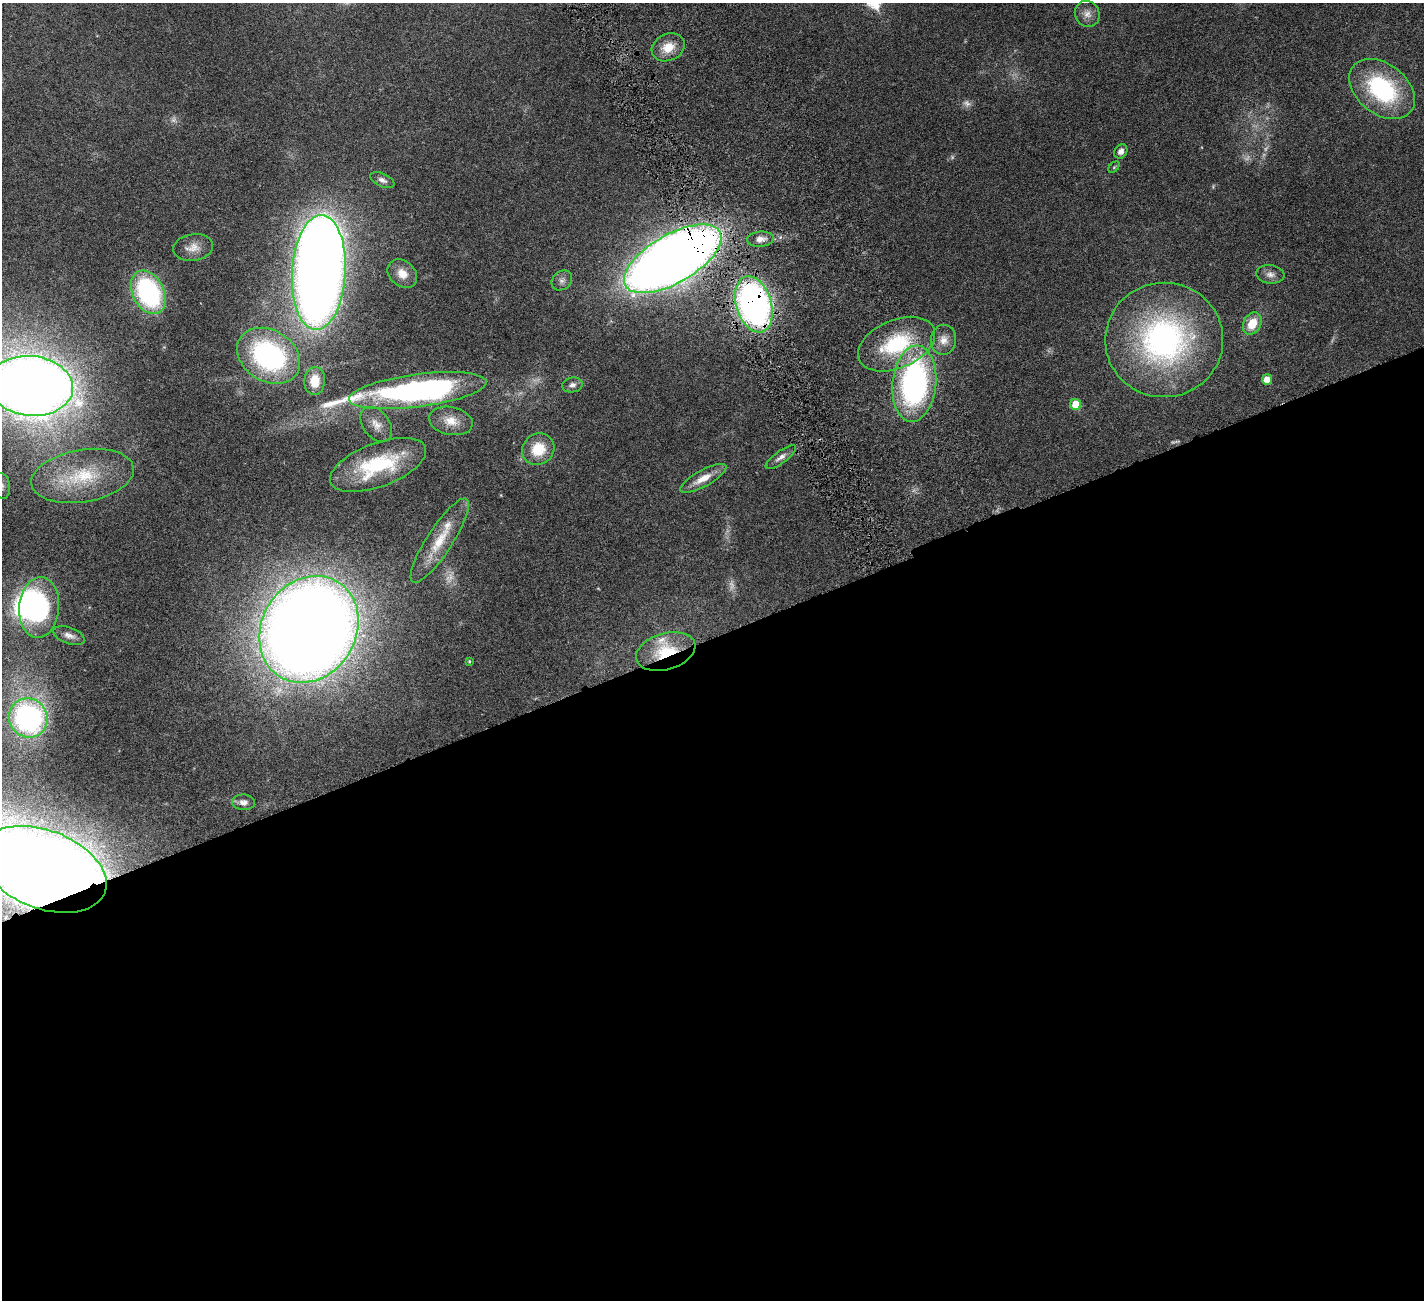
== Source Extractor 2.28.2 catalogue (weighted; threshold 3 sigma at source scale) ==
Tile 15 of 4 x 4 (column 3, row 4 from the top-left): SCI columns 2844-4265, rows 298-1595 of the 5741 x 5680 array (HDU 1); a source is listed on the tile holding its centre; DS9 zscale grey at full resolution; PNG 1426 x 1302 px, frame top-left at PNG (2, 3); each listed source drawn as its Kron ellipse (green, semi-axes under 4 px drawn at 4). Shown black and unused: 51% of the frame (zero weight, under 4 of 8 exposures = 2% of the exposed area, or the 3 px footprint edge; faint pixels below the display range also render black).
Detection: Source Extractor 2.28.2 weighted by HDU 2 'WHT'; one run over the whole footprint, this tile lists its part. Background 0.0348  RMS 0.0021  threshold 0.00866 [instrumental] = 3 sigma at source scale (4.09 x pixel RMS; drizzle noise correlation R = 1.36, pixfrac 0.8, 0.05/0.05 arcsec/px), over >= 5 px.
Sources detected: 57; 7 too faint to see at this stretch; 2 inside a brighter object's white glare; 1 long thin detection or spike segment (spike, bleed or trail) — neither listed nor drawn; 3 inside a brighter listed object's ellipse — not listed separately; the other 44 listed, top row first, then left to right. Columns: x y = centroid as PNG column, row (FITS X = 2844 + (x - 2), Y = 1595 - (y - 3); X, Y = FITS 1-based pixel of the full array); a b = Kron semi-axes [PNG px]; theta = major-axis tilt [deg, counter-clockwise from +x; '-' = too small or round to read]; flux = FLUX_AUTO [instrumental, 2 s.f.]
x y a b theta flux
1087 14 13 12 - 1.5
668 47 17 13 25 3.2
1382 89 37 25 -38 21
1121 151 7 6 - 0.95
1114 167 7 4 46 0.26
382 180 13 6 -24 0.8
760 239 13 7 5 1.3
193 247 20 13 9 2.2
673 259 54 24 30 320
319 273 57 27 87 350
402 274 16 12 -41 2.4
1270 274 14 9 -7 1.2
562 280 11 9 39 0.94
148 292 23 15 -63 31
754 304 29 17 -73 81
1252 323 11 8 61 3.9
943 340 15 12 83 1.9
1164 340 59 57 4 52
896 344 41 24 23 15
269 356 33 25 -31 31
1267 379 5 5 - 2.1
315 381 14 10 86 3.2
914 384 38 22 85 50
572 385 10 7 10 0.84
31 386 42 30 -6 370
418 391 69 16 7 63
1076 404 5 5 - 4.2
451 421 22 14 -11 3.1
376 424 20 13 -53 2.3
538 449 17 15 40 5.2
781 457 18 6 36 1.1
378 465 50 21 20 16
83 476 52 26 9 13
703 478 26 8 29 2.9
2 486 13 8 -84 1
440 541 49 12 57 6.5
39 607 31 20 85 25
309 629 55 47 58 450
69 635 16 8 -20 1.2
666 651 30 18 16 7.9
469 661 4 3 - 0.17
28 718 20 19 - 48
244 802 11 8 -2 1
43 869 66 39 -21 460
Overlapping masked pixels (flux is a lower limit): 5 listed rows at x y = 673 259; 754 304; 1164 340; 666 651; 43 869
Isophote crosses this tile's border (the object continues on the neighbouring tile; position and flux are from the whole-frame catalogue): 3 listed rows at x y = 31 386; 2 486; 43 869